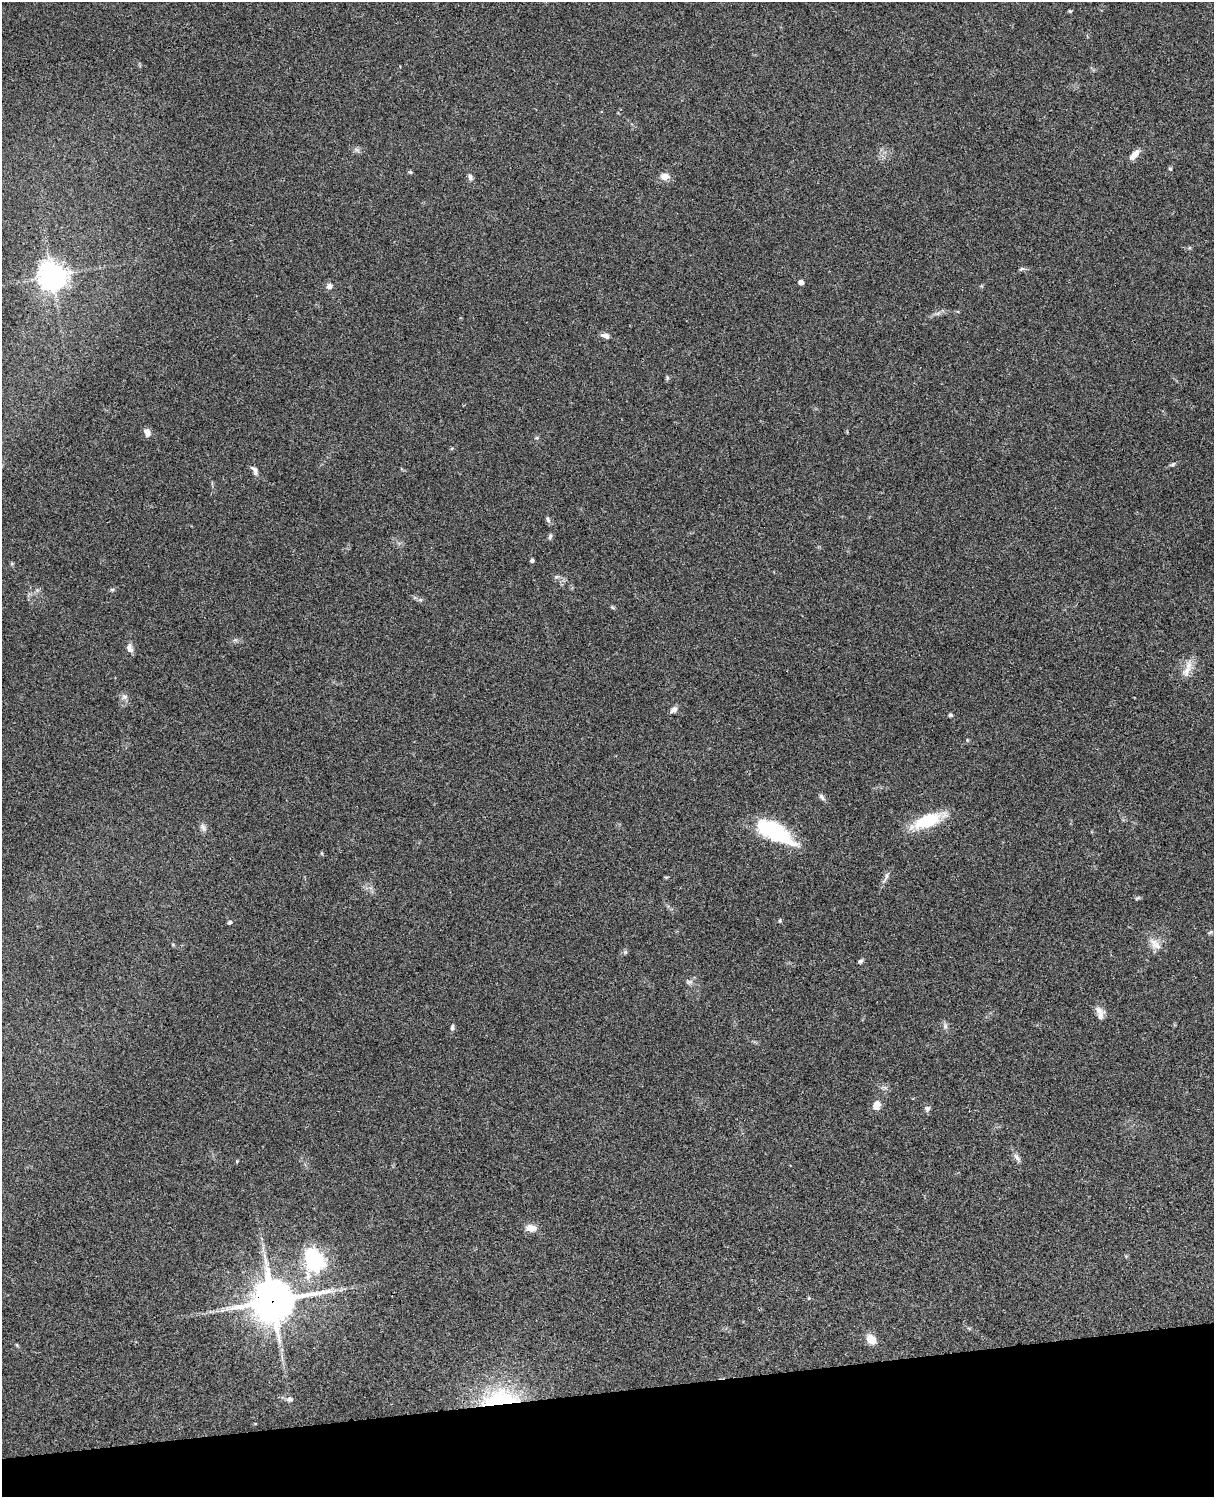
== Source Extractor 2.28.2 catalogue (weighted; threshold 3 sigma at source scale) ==
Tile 10 of 4 x 3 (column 2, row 3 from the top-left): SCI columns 1333-2544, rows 278-1772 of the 5087 x 4927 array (HDU 1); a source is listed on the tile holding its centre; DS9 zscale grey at full resolution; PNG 1216 x 1499 px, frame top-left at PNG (2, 2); no overlay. Shown black and unused: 7% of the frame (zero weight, under 3 of 4 exposures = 6% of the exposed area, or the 3 px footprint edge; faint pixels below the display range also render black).
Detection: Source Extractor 2.28.2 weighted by HDU 2 'WHT'; one run over the whole footprint, this tile lists its part. Background 0.0823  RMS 0.006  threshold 0.0271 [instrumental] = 3 sigma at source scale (4.5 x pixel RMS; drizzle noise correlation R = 1.50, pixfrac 1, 0.05/0.05 arcsec/px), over >= 5 px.
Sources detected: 60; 1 inside a brighter listed object's ellipse — not listed separately; the other 59 listed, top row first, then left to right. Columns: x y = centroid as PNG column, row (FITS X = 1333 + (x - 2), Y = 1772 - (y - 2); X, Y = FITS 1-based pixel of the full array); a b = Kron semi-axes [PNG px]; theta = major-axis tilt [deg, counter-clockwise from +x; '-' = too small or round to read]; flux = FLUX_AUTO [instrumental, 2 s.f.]
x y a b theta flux
1070 11 4 4 - 0.77
1135 154 15 7 46 4.5
1170 169 5 4 - 0.78
410 172 5 4 - 0.82
665 176 11 8 -4 4.5
470 177 9 6 -82 1.8
1021 269 8 4 26 1
52 276 10 9 - 590
801 282 5 4 - 2.9
329 286 8 8 - 2.3
605 336 10 6 -13 3
667 378 7 5 -84 0.91
147 432 9 7 -72 3
537 438 6 4 19 0.86
1173 464 8 4 35 1
254 470 14 7 -62 2.7
548 519 9 5 -65 1.5
550 536 9 5 82 1.2
532 561 4 3 - 1.6
556 577 7 4 44 1
112 590 5 5 - 0.94
420 600 7 4 17 0.94
612 607 7 4 -31 0.79
130 648 12 7 -73 2.9
1187 671 20 10 57 6.7
124 697 9 8 - 2.2
673 710 9 7 38 2.3
950 715 6 4 -4 1
967 740 4 4 - 0.61
822 797 10 5 -53 1.8
928 820 32 12 21 29
203 827 12 7 -60 2.3
775 832 40 15 -30 51
321 853 6 3 -71 0.58
886 877 19 5 63 2.5
1138 898 9 4 26 0.88
780 921 5 4 - 0.78
230 922 6 5 - 1.1
1210 932 8 4 35 0.96
1155 944 21 10 -45 6.3
625 952 6 5 - 0.97
861 961 6 5 - 1.3
689 982 11 5 15 1.7
1099 1010 11 9 -47 3.5
945 1026 9 6 -81 1.8
452 1027 7 5 85 1.3
876 1105 10 8 72 5.4
927 1108 8 7 - 1.7
1017 1158 15 5 -52 2.4
237 1161 5 4 - 0.6
531 1228 11 7 -3 6.2
315 1261 9 7 -80 230
809 1298 6 4 89 0.61
272 1301 15 14 - 1700
222 1310 6 5 - 1.3
871 1339 13 9 -44 6.7
17 1345 6 3 -72 0.61
500 1398 55 23 7 51
290 1399 10 8 1 1.9
Overlapping masked pixels (flux is a lower limit): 2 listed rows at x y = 272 1301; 500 1398